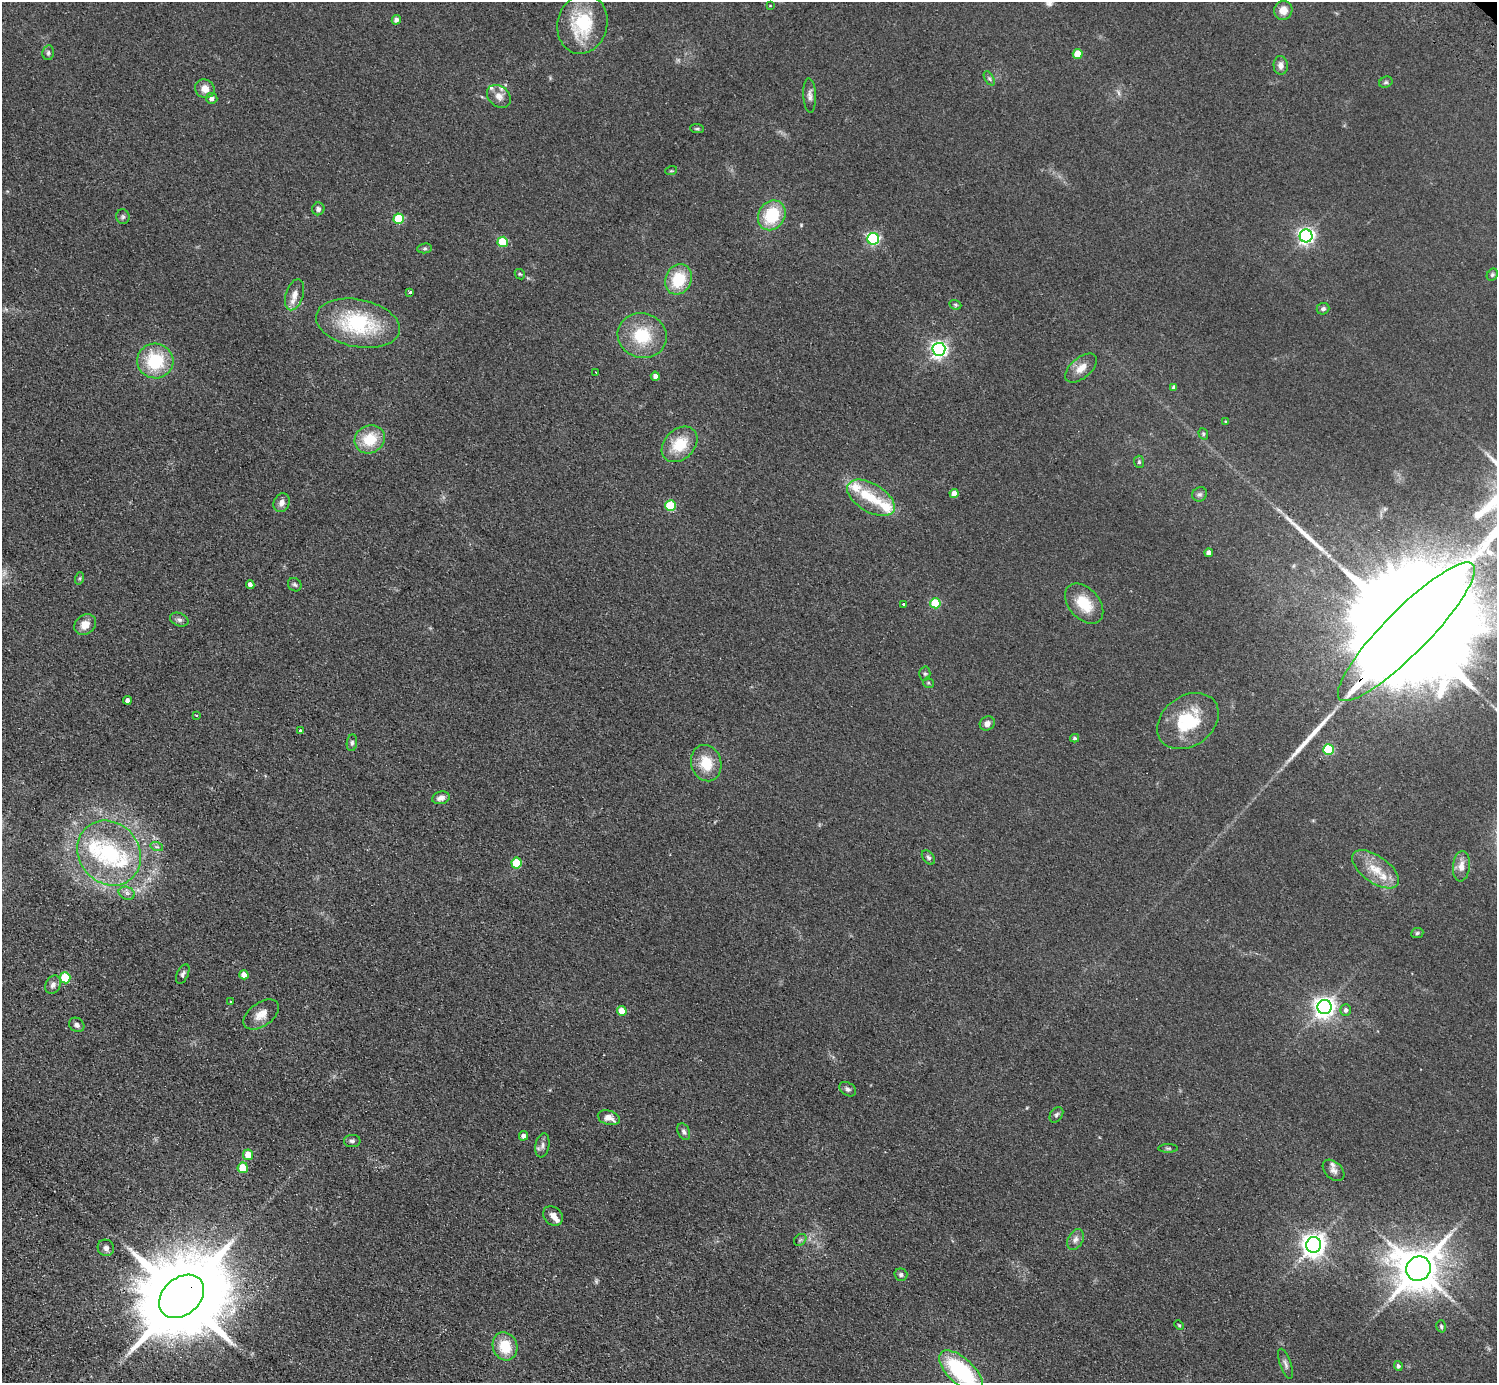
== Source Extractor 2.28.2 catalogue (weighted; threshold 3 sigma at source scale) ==
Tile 7 of 4 x 4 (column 3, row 2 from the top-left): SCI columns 3029-4523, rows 3105-4485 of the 6059 x 6067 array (HDU 1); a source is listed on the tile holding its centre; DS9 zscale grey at full resolution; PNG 1499 x 1385 px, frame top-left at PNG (2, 2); each listed source drawn as its Kron ellipse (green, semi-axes under 4 px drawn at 4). Shown black and unused: <1% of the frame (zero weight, under 2 of 3 exposures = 3% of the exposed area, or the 3 px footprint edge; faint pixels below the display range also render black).
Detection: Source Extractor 2.28.2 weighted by HDU 2 'WHT'; one run over the whole footprint, this tile lists its part. Background 0.0635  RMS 0.009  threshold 0.0404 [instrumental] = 3 sigma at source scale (4.5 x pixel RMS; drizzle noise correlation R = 1.50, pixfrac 1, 0.05/0.05 arcsec/px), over >= 5 px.
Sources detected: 128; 3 too faint to see at this stretch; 2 long thin detections or spike segments (spike, bleed or trail) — neither listed nor drawn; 10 inside a brighter listed object's ellipse — not listed separately; the other 113 listed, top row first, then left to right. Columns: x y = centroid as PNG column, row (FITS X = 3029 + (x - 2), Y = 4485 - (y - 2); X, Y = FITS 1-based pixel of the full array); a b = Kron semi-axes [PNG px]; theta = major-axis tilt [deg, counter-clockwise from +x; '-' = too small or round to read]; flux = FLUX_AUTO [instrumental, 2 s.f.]
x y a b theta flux
770 6 4 2 - 0.56
1283 10 9 9 - 8.7
396 20 5 4 - 3.7
582 24 30 25 76 53
48 53 7 5 79 2
1078 54 5 5 - 19
1281 65 9 7 -85 5.6
989 78 8 4 -59 1.8
1386 82 7 5 25 1.6
205 89 10 9 - 7.9
499 96 13 10 -40 6.8
810 96 17 6 -87 4.4
212 98 6 5 - 3.6
697 129 7 4 -6 1.3
671 171 6 3 18 1
318 209 6 6 - 3.3
772 215 16 13 59 41
123 217 7 6 - 2
399 219 5 5 - 40
1306 236 6 6 - 320
873 239 6 6 - 130
503 242 5 5 - 42
425 248 7 5 6 1.8
520 274 6 4 -43 1.3
1492 275 6 5 - 1.5
678 279 15 13 63 33
410 292 3 3 - 6
295 295 16 8 72 7.5
955 305 6 4 -20 1.4
1323 309 6 5 - 2.4
358 323 42 23 -12 78
642 336 25 22 -16 38
939 349 6 6 - 320
155 361 18 17 - 48
1081 368 19 10 40 10
596 372 3 2 - 1.5
655 376 4 4 - 3.9
1174 388 4 4 - 3
1226 422 4 3 - 1.2
1203 434 6 4 -71 1.3
370 439 15 13 27 26
680 444 20 15 45 26
1139 462 6 5 - 1.5
954 493 4 4 - 6.7
1200 494 8 6 37 2.1
871 498 26 14 -31 24
282 503 10 7 65 4.9
670 506 5 5 - 47
1209 553 4 4 - 4.7
80 578 6 4 71 1.2
250 585 4 4 - 3.9
295 585 7 6 - 2
935 603 5 5 - 44
904 604 3 3 - 3
1084 604 23 15 -49 25
179 620 9 6 -22 2.9
85 624 12 9 39 9.2
1406 632 95 22 45 93000
925 673 7 5 -89 1.7
928 683 5 5 - 1.3
127 700 4 4 - 3.7
197 715 3 2 - 1.1
1188 721 33 25 36 48
987 723 8 6 35 4.8
300 731 3 3 - 5.7
1075 738 4 3 - 1.5
352 743 8 5 83 2.1
1328 750 5 5 - 56
706 763 18 15 -75 22
441 798 9 6 16 4.2
157 847 6 4 -18 1.6
109 853 34 30 -49 88
928 857 8 5 -50 2.1
516 863 5 5 - 29
1461 866 15 8 84 7.7
1375 869 27 13 -35 20
127 893 8 6 -22 3.2
1417 933 6 5 - 1.6
183 974 10 5 65 2.5
244 975 4 4 - 6.7
65 978 5 5 - 44
53 985 9 7 63 3.8
231 1002 3 2 - 0.93
1325 1007 7 7 - 600
1346 1010 6 5 - 2.8
622 1011 5 4 - 15
261 1015 20 11 36 10
77 1025 8 6 -35 2.8
848 1089 9 6 -33 2.7
1056 1115 8 6 57 2
609 1118 11 7 -16 6.3
684 1132 9 5 -66 2.7
523 1136 5 4 - 3
352 1141 8 6 4 2.5
542 1145 12 7 80 3.8
1168 1148 10 4 0 1.6
248 1155 5 5 - 13
243 1168 5 5 - 25
1334 1170 12 8 -44 4.4
553 1216 11 8 -41 5.7
1076 1239 11 7 63 4.4
800 1240 7 5 43 1.7
1314 1245 8 7 - 790
106 1248 8 8 - 3.3
1418 1269 12 12 - 3400
901 1275 6 6 - 2.1
182 1296 25 18 41 17000
1179 1325 5 3 - 0.95
1441 1326 6 4 -74 1.4
505 1346 14 12 -71 25
1285 1364 16 5 -70 3.4
1398 1366 5 4 - 2.2
961 1371 27 13 -43 89
Overlapping masked pixels (flux is a lower limit): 2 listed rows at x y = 1406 632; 182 1296
Isophote crosses this tile's border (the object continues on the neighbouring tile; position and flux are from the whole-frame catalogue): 2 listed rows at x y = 1406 632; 961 1371